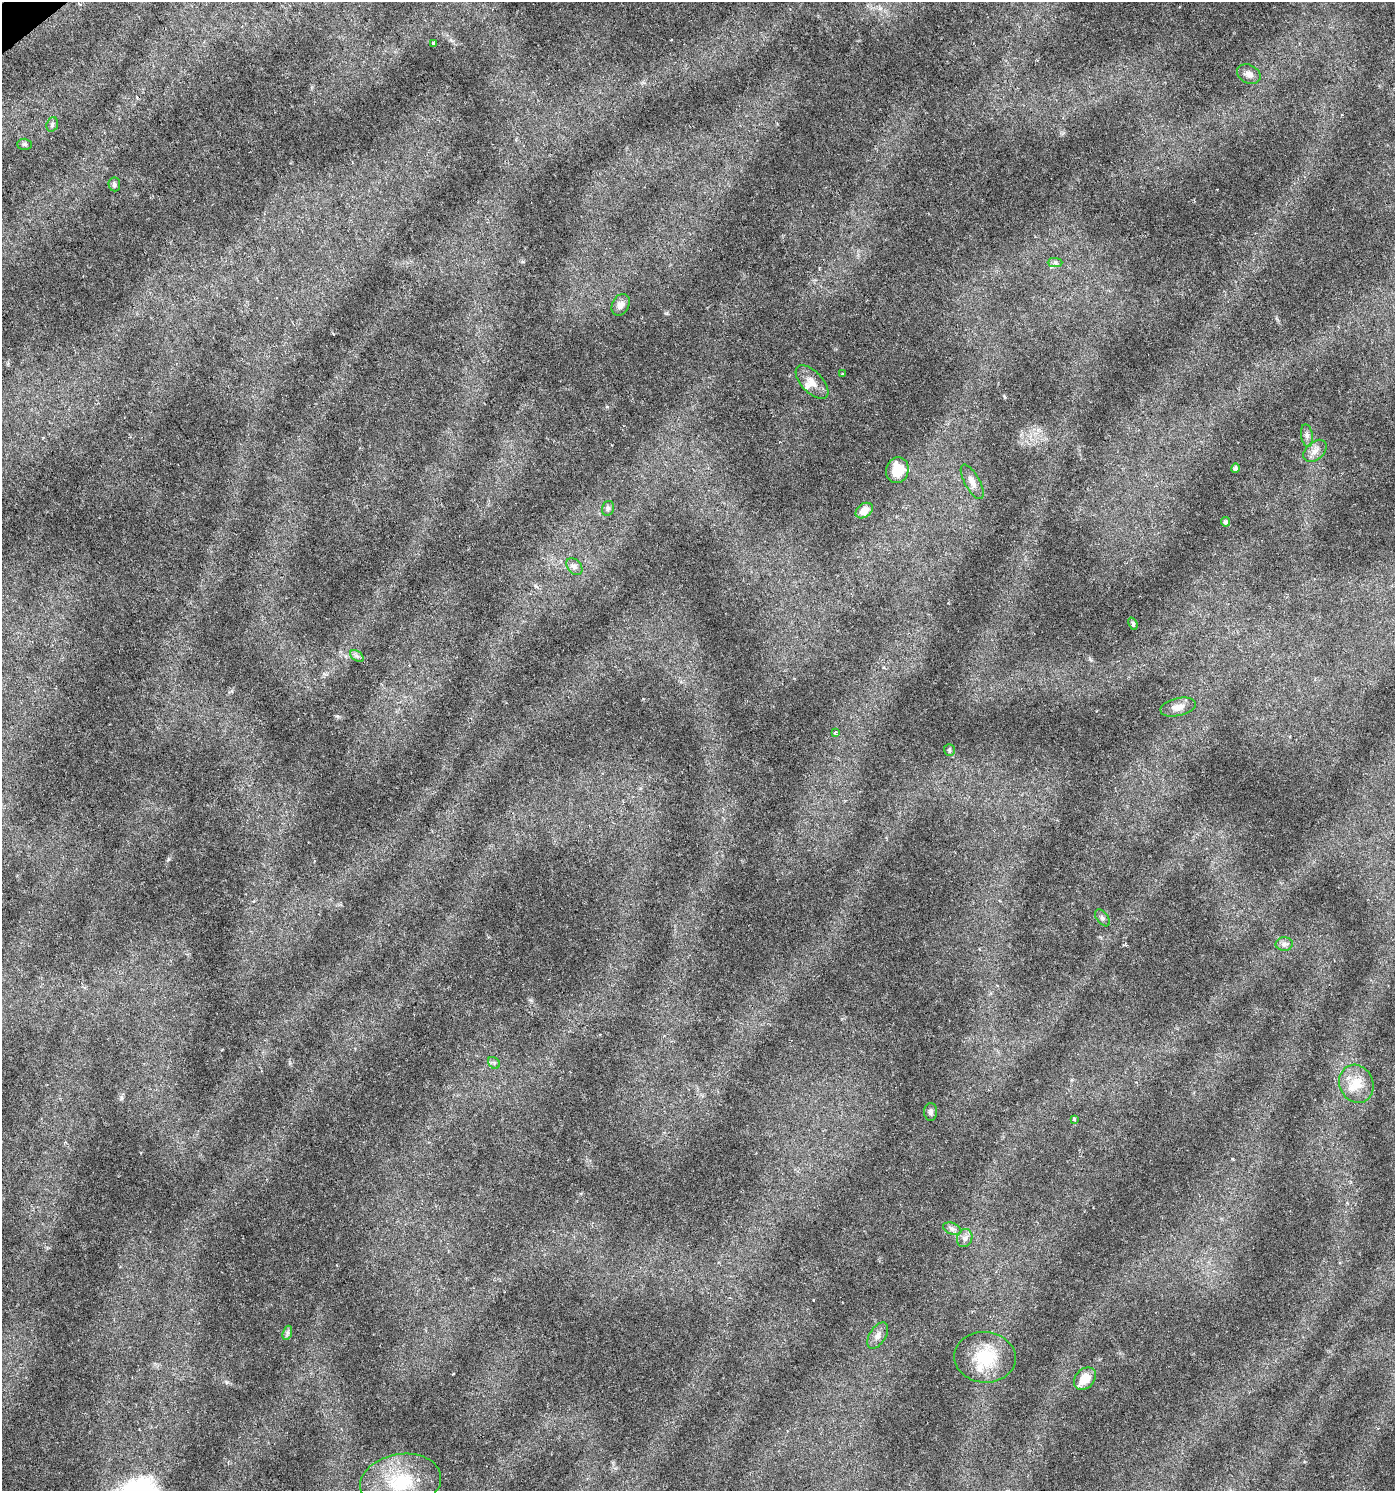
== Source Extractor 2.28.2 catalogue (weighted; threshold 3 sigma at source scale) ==
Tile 11 of 4 x 4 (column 3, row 3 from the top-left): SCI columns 2917-4309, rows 1493-2981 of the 5896 x 5961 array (HDU 1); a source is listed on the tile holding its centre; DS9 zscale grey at full resolution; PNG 1397 x 1493 px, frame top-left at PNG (2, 2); each listed source drawn as its Kron ellipse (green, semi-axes under 4 px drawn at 4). Shown black and unused: <1% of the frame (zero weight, under 3 of 6 exposures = <1% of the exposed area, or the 3 px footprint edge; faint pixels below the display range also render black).
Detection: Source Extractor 2.28.2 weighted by HDU 2 'WHT'; one run over the whole footprint, this tile lists its part. Background 0.0224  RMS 0.0023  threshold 0.00929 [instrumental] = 3 sigma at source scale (4.09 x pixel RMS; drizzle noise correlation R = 1.36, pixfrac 0.8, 0.0396/0.0396 arcsec/px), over >= 5 px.
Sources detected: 40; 1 cosmic-ray / hot-pixel residue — neither listed nor drawn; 3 inside a brighter listed object's ellipse — not listed separately; the other 36 listed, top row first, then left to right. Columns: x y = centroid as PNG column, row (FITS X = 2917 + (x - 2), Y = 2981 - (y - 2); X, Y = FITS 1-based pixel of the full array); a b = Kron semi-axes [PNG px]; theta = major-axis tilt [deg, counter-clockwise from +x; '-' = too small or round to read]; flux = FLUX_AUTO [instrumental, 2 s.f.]
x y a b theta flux
433 43 4 3 - 0.27
1249 74 12 9 -26 1.3
52 124 7 5 71 0.46
25 144 7 5 -1 0.38
114 184 7 6 - 0.53
1055 263 7 4 -1 0.5
621 305 11 8 62 1.3
842 374 3 3 - 0.19
812 382 21 10 -46 2.3
1307 435 11 6 -81 0.86
1315 451 13 8 42 1.5
1235 468 5 4 - 0.5
897 470 13 11 76 4.4
972 482 19 7 -61 1.7
608 508 7 5 75 0.54
864 511 9 6 37 1.8
1225 522 5 4 - 0.45
574 567 9 6 -52 0.74
1133 624 6 4 -68 0.36
357 656 7 5 -35 0.55
1178 707 18 9 13 2
835 732 3 3 - 0.51
949 750 6 5 - 0.34
1102 918 9 5 -53 0.5
1284 944 8 7 - 0.69
494 1063 7 5 -45 0.45
1356 1084 19 16 -67 3.9
931 1112 9 6 87 0.63
1074 1119 4 3 - 0.25
952 1229 9 5 -21 0.63
965 1238 9 7 73 0.94
287 1333 7 4 71 0.48
878 1335 14 8 57 1.3
985 1357 31 25 -4 9.5
1085 1379 12 9 47 3.2
400 1482 41 28 11 13
Unlisted compact peaks at least as high as the median listed source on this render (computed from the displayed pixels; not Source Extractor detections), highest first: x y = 227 1382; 168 859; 337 716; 121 1098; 667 313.